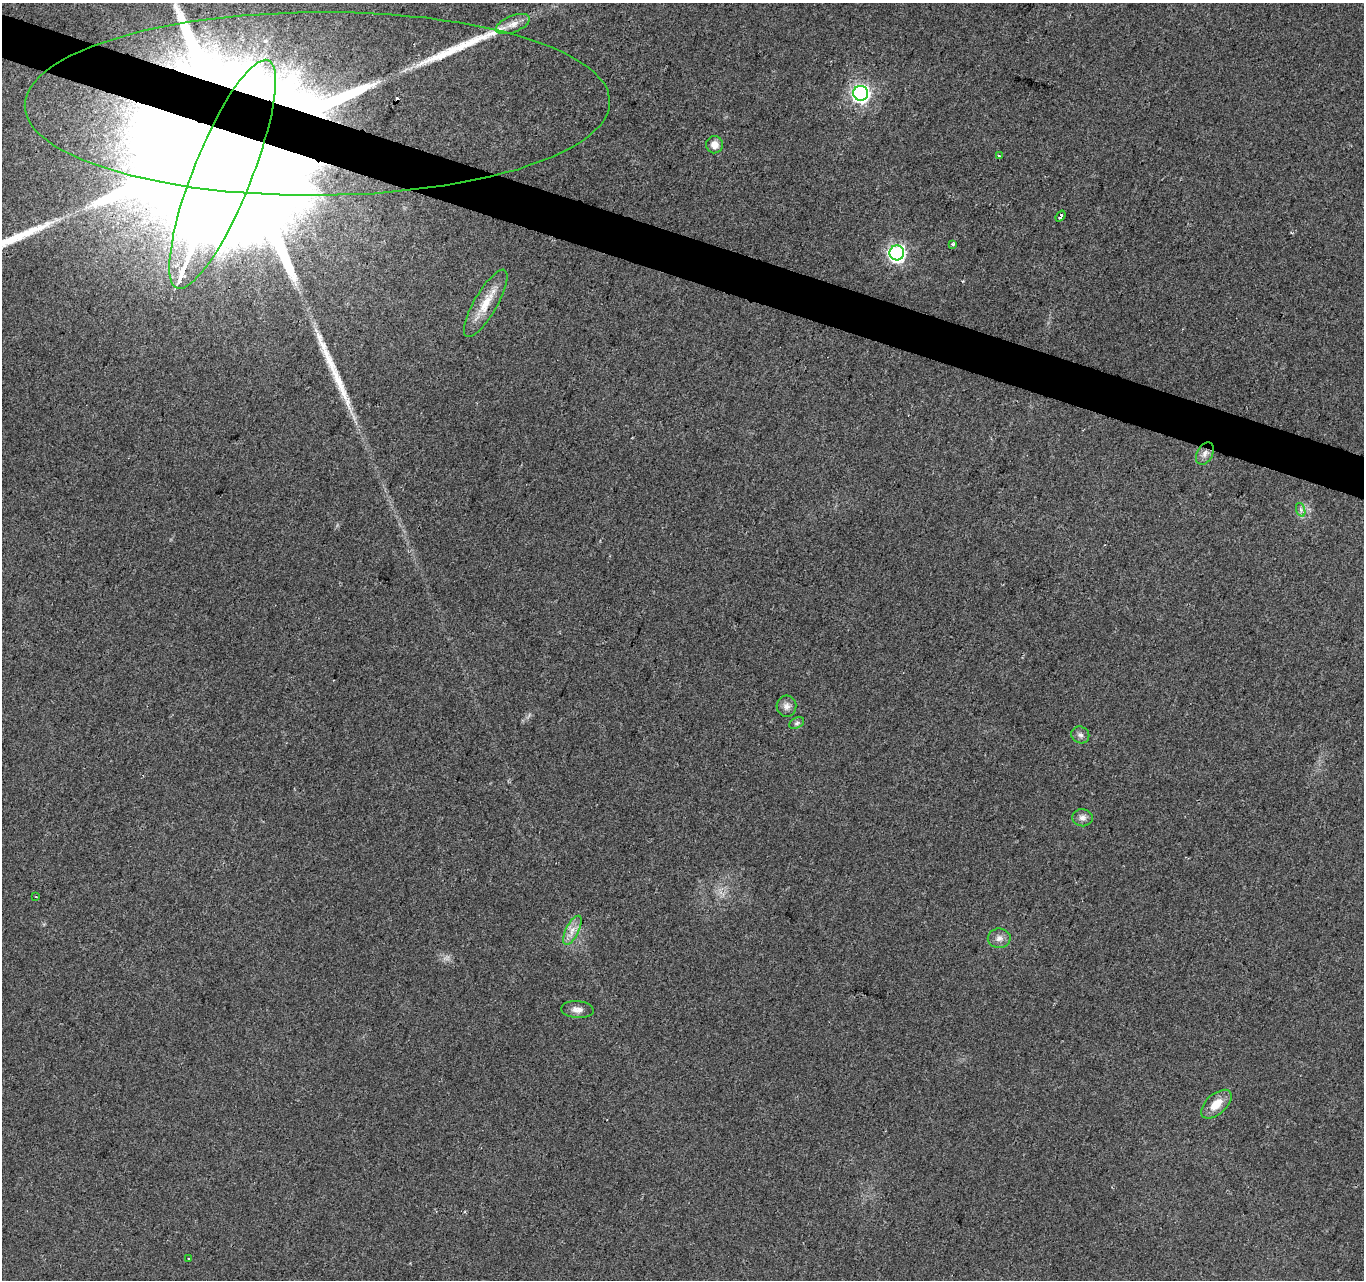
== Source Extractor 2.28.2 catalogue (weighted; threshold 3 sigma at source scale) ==
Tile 11 of 4 x 4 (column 3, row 3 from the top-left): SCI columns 2734-4095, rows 1556-2833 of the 5458 x 5603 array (HDU 1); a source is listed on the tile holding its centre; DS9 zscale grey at full resolution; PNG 1366 x 1282 px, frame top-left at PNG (2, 3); each listed source drawn as its Kron ellipse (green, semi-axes under 4 px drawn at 4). Shown black and unused: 3% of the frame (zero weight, under 2 of 3 exposures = <1% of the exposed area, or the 3 px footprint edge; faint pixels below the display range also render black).
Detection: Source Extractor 2.28.2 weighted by HDU 2 'WHT'; one run over the whole footprint, this tile lists its part. Background 0.032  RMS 0.0057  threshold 0.0256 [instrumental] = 3 sigma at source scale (4.5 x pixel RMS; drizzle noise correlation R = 1.50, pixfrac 1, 0.0396/0.0396 arcsec/px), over >= 5 px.
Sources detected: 29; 2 inside a brighter object's white glare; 1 cosmic-ray / hot-pixel residue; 3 long thin detections or spike segments (spike, bleed or trail) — neither listed nor drawn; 1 inside a brighter listed object's ellipse — not listed separately; the other 22 listed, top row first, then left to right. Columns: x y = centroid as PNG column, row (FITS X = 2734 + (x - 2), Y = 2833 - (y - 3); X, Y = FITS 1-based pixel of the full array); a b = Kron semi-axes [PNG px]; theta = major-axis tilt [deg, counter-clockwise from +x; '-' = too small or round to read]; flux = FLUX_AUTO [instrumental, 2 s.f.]
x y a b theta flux
513 24 18 8 22 5.1
861 93 7 7 - 200
317 104 292 92 0 2500
715 145 8 8 - 4.3
999 156 4 3 - 0.78
222 174 123 29 68 130000
1061 216 6 3 52 3.7
953 244 3 3 - 0.9
897 253 7 7 - 170
486 303 38 11 60 12
1205 454 12 7 61 3.3
1301 510 7 4 -72 1.4
786 706 10 10 - 3
797 723 8 5 27 1.2
1080 735 9 8 - 2
1082 818 10 8 -5 2.9
36 897 3 2 - 0.43
572 930 16 6 63 4.8
999 938 11 10 - 3.3
577 1010 16 8 -4 3.8
1216 1104 18 10 42 8.4
189 1259 3 3 - 1.2
Overlapping masked pixels (flux is a lower limit): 2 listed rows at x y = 317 104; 222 174